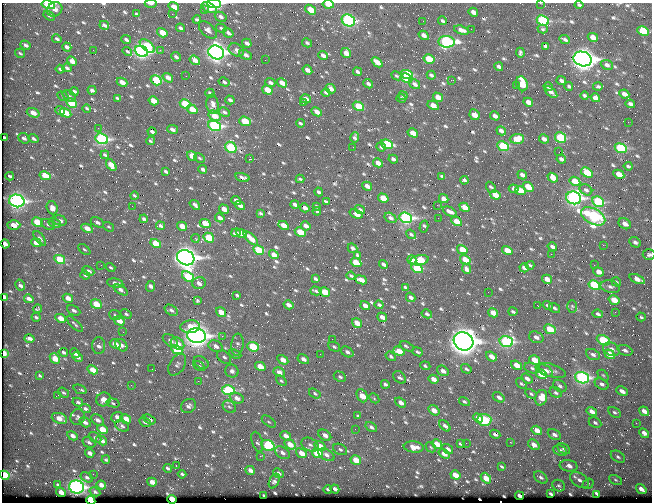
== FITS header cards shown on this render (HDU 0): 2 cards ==
NAXIS1  =                  650 / Width of table row in bytes
NAXIS2  =                  500 / Number of rows in table

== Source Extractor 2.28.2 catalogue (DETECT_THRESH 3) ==
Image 650 x 500 px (HDU 0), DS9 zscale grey, 1 PNG px = 1 image px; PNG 654 x 504 px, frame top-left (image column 1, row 500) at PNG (2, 3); each listed source drawn as its Kron ellipse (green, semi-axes under 4 px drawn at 4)
Background 364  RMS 1.4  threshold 4.22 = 3 sigma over >= 5 px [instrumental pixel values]
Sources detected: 725; of the 725, the 500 brightest by FLUX_AUTO listed and drawn (225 fainter detections omitted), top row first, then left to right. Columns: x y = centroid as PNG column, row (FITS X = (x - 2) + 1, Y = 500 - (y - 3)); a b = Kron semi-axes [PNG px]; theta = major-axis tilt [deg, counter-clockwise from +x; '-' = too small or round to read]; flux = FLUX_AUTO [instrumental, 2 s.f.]
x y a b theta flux
540 3 2 2 - 350
151 4 6 3 -1 310
214 4 7 3 -6 9300
328 4 5 3 - 1700
48 5 7 4 -12 4300
579 5 4 3 - 160
174 7 6 4 -35 1100
209 7 8 4 -25 1700
55 9 8 7 - 420
204 10 3 2 - 160
310 10 6 4 -38 1700
473 12 5 3 - 450
136 14 4 3 - 150
172 14 2 2 - 370
49 16 6 4 -31 160
221 17 6 4 -28 280
197 19 4 3 - 200
348 20 7 5 -30 15000
423 21 2 2 - 210
443 21 4 3 - 180
543 21 6 5 - 9200
104 25 5 3 - 300
180 28 4 3 - 220
221 28 5 3 - 170
471 29 2 2 - 140
543 29 5 4 - 150
208 30 11 6 -42 390
461 30 8 4 -17 490
643 31 6 4 -26 4000
162 33 5 4 - 1400
228 33 5 4 - 280
424 35 5 3 - 480
593 37 5 4 - 750
57 39 5 3 - 200
565 39 6 3 -24 240
126 40 5 3 - 250
447 42 8 5 -6 18000
247 43 5 3 - 290
307 43 5 3 - 180
25 45 5 3 - 290
147 46 9 5 -41 3500
546 46 4 4 - 230
67 47 5 3 - 340
93 50 2 2 - 360
160 50 2 2 - 630
236 50 8 6 -27 460
127 51 5 3 - 140
141 51 7 5 -23 28000
216 52 8 6 -26 43000
20 53 5 3 - 140
346 53 5 4 - 840
520 53 5 3 - 170
246 55 7 4 -25 320
323 55 5 3 - 480
176 57 5 3 - 260
429 59 6 4 -31 2500
583 59 9 7 -18 68000
195 60 5 4 - 800
265 60 2 2 - 180
72 61 5 4 - 700
377 62 6 4 -41 810
607 65 6 4 -22 340
499 67 4 3 - 270
67 68 4 3 - 210
60 69 4 3 - 190
307 70 5 3 - 530
357 72 4 3 - 230
407 75 6 4 -22 4800
431 75 4 3 - 220
186 76 2 2 - 200
397 76 6 3 -27 150
168 78 6 4 -35 590
406 78 6 4 -30 4900
156 80 6 4 -35 4100
451 80 2 2 - 800
561 81 5 3 - 280
122 82 5 4 - 750
224 82 6 4 -30 190
270 83 5 3 - 240
282 83 5 4 - 850
368 84 5 3 - 260
415 84 6 4 -34 340
522 84 8 5 -69 2200
516 85 2 2 - 240
569 86 4 2 - 140
548 87 5 3 - 170
598 87 5 3 - 200
331 89 5 3 - 460
92 90 4 3 - 280
267 90 5 4 - 1800
74 91 4 3 - 260
326 92 4 3 - 180
551 92 7 3 -42 410
210 93 5 3 - 240
624 94 5 4 - 510
585 95 4 3 - 190
63 96 6 4 -33 140
69 96 7 5 -39 200
403 96 4 4 - 170
438 97 5 4 - 800
117 98 4 2 - 160
401 98 4 2 - 140
595 98 5 4 - 580
306 99 5 4 - 640
230 100 5 3 - 270
153 101 5 4 - 1300
528 102 5 4 - 730
72 103 6 4 -30 2700
303 103 3 2 - 430
185 104 6 4 -32 3900
212 104 9 6 -84 520
630 104 5 3 - 290
433 105 6 4 -29 800
358 106 6 4 -29 2400
87 109 4 3 - 160
192 109 6 4 -35 1400
60 111 5 3 - 300
224 112 6 4 -29 210
317 112 5 4 - 710
33 113 7 4 -19 1000
66 113 6 4 -30 1700
474 115 5 4 - 1100
215 116 6 4 -33 1400
495 116 5 3 - 420
245 121 6 4 -19 2600
628 122 2 2 - 290
300 123 4 3 - 170
215 126 6 5 - 15000
98 128 2 2 - 140
172 129 5 3 - 430
501 131 5 3 - 390
152 132 4 3 - 270
413 133 5 4 - 1000
355 137 5 3 - 220
4 138 4 3 - 160
24 138 6 5 - 290
561 138 6 5 - 5200
34 139 5 3 - 220
102 139 6 5 - 13000
517 139 7 5 4 1200
544 139 5 3 - 440
151 141 4 3 - 160
387 144 6 4 -22 5000
503 146 6 4 -25 5000
231 147 6 5 - 6900
353 147 2 2 - 180
381 147 5 3 - 220
621 148 6 4 -24 6700
559 152 2 2 - 370
105 155 4 3 - 160
192 156 5 4 - 1400
199 158 6 4 -29 140
249 159 3 2 - 2700
393 159 5 3 - 290
561 159 5 3 - 320
378 163 5 4 - 710
111 165 7 4 -54 1200
628 166 4 3 - 180
203 169 4 3 - 290
166 172 4 3 - 180
587 173 6 4 -35 2900
619 174 6 4 -29 1100
522 175 5 3 - 410
10 176 4 2 - 160
45 176 6 4 -27 1800
442 176 4 2 - 140
242 177 7 3 -16 250
553 178 5 4 - 1200
300 179 4 2 - 150
464 180 4 3 - 210
575 181 5 4 - 1500
367 186 5 3 - 510
491 187 6 3 -55 180
528 187 6 4 -36 1800
514 189 5 3 - 270
586 190 7 5 -31 320
520 191 5 4 - 1400
319 192 4 3 - 230
495 195 5 4 - 1000
134 196 4 3 - 140
383 198 5 4 - 1700
574 198 7 6 - 27000
444 199 5 4 - 530
236 200 5 3 - 390
17 201 8 6 -13 27000
327 201 4 3 - 280
598 202 6 5 - 6700
295 204 4 3 - 320
195 205 6 3 -40 270
240 205 5 3 - 570
437 205 2 2 - 250
132 206 2 2 - 170
317 207 4 3 - 190
464 207 5 4 - 1100
52 208 6 5 - 680
305 208 5 3 - 410
224 209 5 3 - 950
360 209 5 3 - 160
317 211 4 3 - 140
450 211 7 3 -25 490
261 213 4 3 - 160
356 214 7 4 -20 1300
593 216 13 7 -28 17000
220 218 5 3 - 390
390 218 6 4 -33 330
406 218 6 5 - 21000
438 218 2 2 - 130
144 219 4 3 - 220
60 221 7 5 -18 360
456 221 5 4 - 1300
37 222 5 4 - 2100
97 222 7 4 -29 330
54 223 6 4 -28 430
205 223 5 4 - 1300
625 224 6 5 - 690
14 225 6 4 0 1100
48 225 7 5 -33 200
284 225 5 4 - 1100
161 226 4 3 - 240
182 226 5 4 - 1100
306 226 5 3 - 490
424 226 6 3 76 160
108 227 6 4 -38 130
87 228 6 4 -27 980
300 232 6 4 -28 2200
236 233 5 3 - 270
241 233 5 4 - 900
411 234 5 4 - 140
40 238 8 4 -51 260
195 238 4 2 - 330
209 238 5 4 - 2300
251 238 9 4 -42 990
635 242 6 5 - 300
36 243 5 4 - 910
156 243 5 4 - 2400
5 244 4 4 - 370
603 245 2 2 - 880
552 247 5 3 - 350
352 248 5 3 - 290
84 249 7 4 -40 160
259 250 6 4 -31 3800
462 250 5 4 - 1700
507 250 5 4 - 1200
551 254 2 2 - 900
274 255 5 4 - 850
357 255 4 3 - 150
649 255 6 5 - 210
186 258 9 7 -27 58000
60 259 6 4 -29 3100
412 260 5 4 - 450
420 260 9 5 11 2400
465 260 5 4 - 1300
356 262 5 4 - 2300
383 264 5 3 - 300
101 265 3 2 - 160
530 265 4 2 - 140
594 265 2 2 - 130
111 267 5 3 - 130
417 268 6 4 -29 4800
524 268 5 3 - 310
466 269 5 3 - 270
88 271 6 4 -24 360
599 272 5 4 - 630
85 275 5 3 - 180
351 276 4 3 - 160
188 277 6 4 -35 4700
315 279 4 3 - 220
547 279 5 4 - 890
637 279 8 4 -23 640
361 280 6 4 -24 850
616 282 5 4 - 140
115 283 8 4 -10 450
199 283 7 6 - 520
20 285 6 4 -59 320
594 285 6 4 -31 5400
150 286 5 4 - 500
405 287 4 3 - 130
610 287 10 6 -13 340
121 290 8 4 -32 390
316 291 6 2 -16 190
325 292 5 4 - 2000
488 292 2 2 - 430
237 295 4 2 - 150
4 297 4 3 - 1100
411 297 5 3 - 340
68 298 5 4 - 740
29 299 5 3 - 430
197 300 4 3 - 140
614 300 6 4 -32 1600
96 304 5 4 - 1900
288 305 5 3 - 570
379 305 4 3 - 220
548 305 5 3 - 170
365 306 5 4 - 610
538 306 3 2 - 400
572 306 6 5 - 140
555 308 6 4 -35 180
37 309 4 3 - 130
74 310 7 4 -26 300
171 310 7 5 -35 250
221 312 5 4 - 1100
513 312 4 3 - 200
615 312 2 2 - 450
493 313 5 4 - 1100
126 314 6 4 -28 180
427 314 5 4 - 200
598 314 5 4 - 240
115 315 6 4 -20 180
36 317 4 3 - 180
382 317 5 3 - 650
641 317 4 3 - 160
61 318 5 4 - 1100
119 321 5 4 - 940
357 323 5 4 - 1200
75 324 11 3 -44 170
190 327 10 6 4 1500
550 329 6 4 -25 2400
123 332 2 2 - 340
196 336 9 7 -9 50000
222 336 2 2 - 640
536 337 7 5 -19 480
29 338 5 3 - 350
332 339 2 2 - 330
603 340 7 4 -26 4000
170 341 8 5 -38 450
464 341 10 9 - 85000
506 342 7 5 -15 14000
115 344 5 4 - 950
177 344 7 5 -34 1100
121 345 7 5 -48 260
237 345 11 6 83 330
99 346 8 6 -89 410
216 346 7 5 -28 490
407 346 7 3 -27 240
253 347 6 4 -23 3900
334 347 6 4 -24 220
611 349 9 6 -29 580
177 350 6 4 -29 4000
625 350 7 5 -22 330
399 351 6 4 -21 1400
63 352 5 3 - 250
347 352 7 5 -35 340
418 352 5 3 - 170
4 353 4 3 - 1500
75 353 5 4 - 330
235 354 6 4 -25 170
320 354 3 2 - 150
593 354 7 5 -23 310
609 354 5 4 - 1700
391 356 5 4 - 190
491 356 6 4 -38 690
77 357 5 4 - 270
224 357 8 5 -41 270
55 358 6 4 -47 1700
303 359 6 4 -31 490
283 360 6 4 -32 890
535 360 6 4 -32 1700
201 362 8 5 -31 310
177 365 12 7 57 390
517 365 6 4 -36 1200
199 366 6 4 -29 190
260 366 5 4 - 1300
425 366 5 3 - 190
532 368 8 5 -16 310
152 369 2 2 - 130
466 369 5 3 - 170
93 370 5 4 - 1100
551 370 15 6 -16 650
232 371 7 6 - 340
443 371 6 4 -33 490
546 371 8 5 -33 510
279 372 6 4 -29 520
541 374 6 4 -30 2300
603 375 6 4 -44 130
40 376 4 3 - 140
340 377 6 4 -28 190
400 377 7 5 -41 250
527 378 6 4 -36 450
582 378 7 5 -18 18000
433 379 5 4 - 730
198 381 2 2 - 340
281 381 6 4 -43 150
385 384 4 3 - 210
521 384 6 4 -43 160
602 384 7 5 -30 310
131 385 2 2 - 190
560 386 7 5 -38 250
80 389 7 3 -22 220
228 390 6 5 - 7400
622 391 6 4 -27 500
63 393 6 4 -37 150
315 393 6 4 -34 200
556 393 6 5 - 210
531 394 6 4 -30 170
58 395 2 2 - 330
362 396 7 5 -65 1500
499 397 6 4 -33 400
237 398 7 5 -23 520
374 398 6 4 -46 140
541 398 8 6 73 1600
103 399 7 7 - 750
464 401 6 4 -31 180
78 402 5 4 - 220
400 402 6 4 -37 510
113 403 7 4 -15 180
188 406 8 6 37 350
229 407 7 5 -40 230
85 409 6 4 -19 310
434 410 6 4 -32 830
592 411 5 4 - 650
644 411 5 4 - 590
615 412 7 4 -32 200
358 416 4 2 - 140
78 417 8 7 - 280
117 417 6 5 - 620
59 418 8 5 -20 990
478 418 5 4 - 460
126 419 6 4 -30 820
149 419 6 4 -32 350
98 420 7 5 -34 360
484 420 7 6 - 4400
85 422 6 4 -32 380
145 422 6 4 -29 270
269 422 8 4 -37 160
595 423 6 5 - 220
636 423 3 2 - 180
122 426 7 5 -32 250
445 426 7 4 -45 350
371 427 6 4 -33 330
102 429 5 4 - 1700
355 429 3 3 - 140
537 430 5 4 - 930
644 433 5 4 - 440
495 434 5 4 - 250
325 435 7 5 -36 590
554 435 7 5 -27 340
72 436 5 4 - 440
285 436 6 4 -37 640
95 437 7 5 -37 210
102 440 6 4 -31 600
89 442 7 5 -30 270
257 442 10 5 -73 250
510 442 2 2 - 260
466 443 2 2 - 230
290 444 6 4 -33 1200
437 444 5 4 - 1300
460 444 4 3 - 170
268 445 7 5 -29 6700
310 445 9 6 -29 340
534 445 6 4 -36 640
320 446 6 4 -36 900
414 447 10 5 -6 1100
431 447 6 4 -44 140
340 449 7 5 -28 220
448 449 6 4 -34 370
563 449 7 4 -30 220
560 451 7 4 -26 410
90 453 5 3 - 430
282 453 8 5 -32 420
301 453 6 4 -38 910
317 453 6 4 -30 3800
444 454 6 4 -36 640
326 455 9 5 -29 390
260 456 2 2 - 1100
618 457 8 5 -33 230
106 460 4 3 - 140
356 460 5 4 - 1700
176 466 2 2 - 170
502 466 4 3 - 130
569 466 9 6 -9 600
168 468 4 3 - 180
250 470 5 3 - 490
279 473 6 4 -41 230
93 474 2 2 - 230
182 474 4 3 - 150
5 475 5 4 - 3700
455 475 5 4 - 1000
87 477 6 4 -29 210
541 477 8 5 -39 270
486 478 6 4 -49 1400
579 480 10 6 -33 490
615 480 7 4 -28 160
274 481 8 5 64 280
152 482 5 4 - 690
588 484 6 5 - 150
58 485 4 3 - 130
101 485 5 3 - 620
559 486 6 5 - 190
76 487 7 6 - 25000
328 489 4 3 - 170
335 489 5 3 - 330
641 489 6 3 -36 600
61 492 5 3 - 750
95 492 5 4 - 180
550 494 4 3 - 190
597 495 3 3 - 1700
264 496 4 3 - 200
519 496 4 3 - 440
172 499 5 3 - 4100
91 500 5 4 - 10000
At the frame edge (FLAGS 8, measured only in part): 12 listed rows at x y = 540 3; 151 4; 214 4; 328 4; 48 5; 579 5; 649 255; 4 297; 4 353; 5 475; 172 499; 91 500
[225 fainter detections neither listed nor drawn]